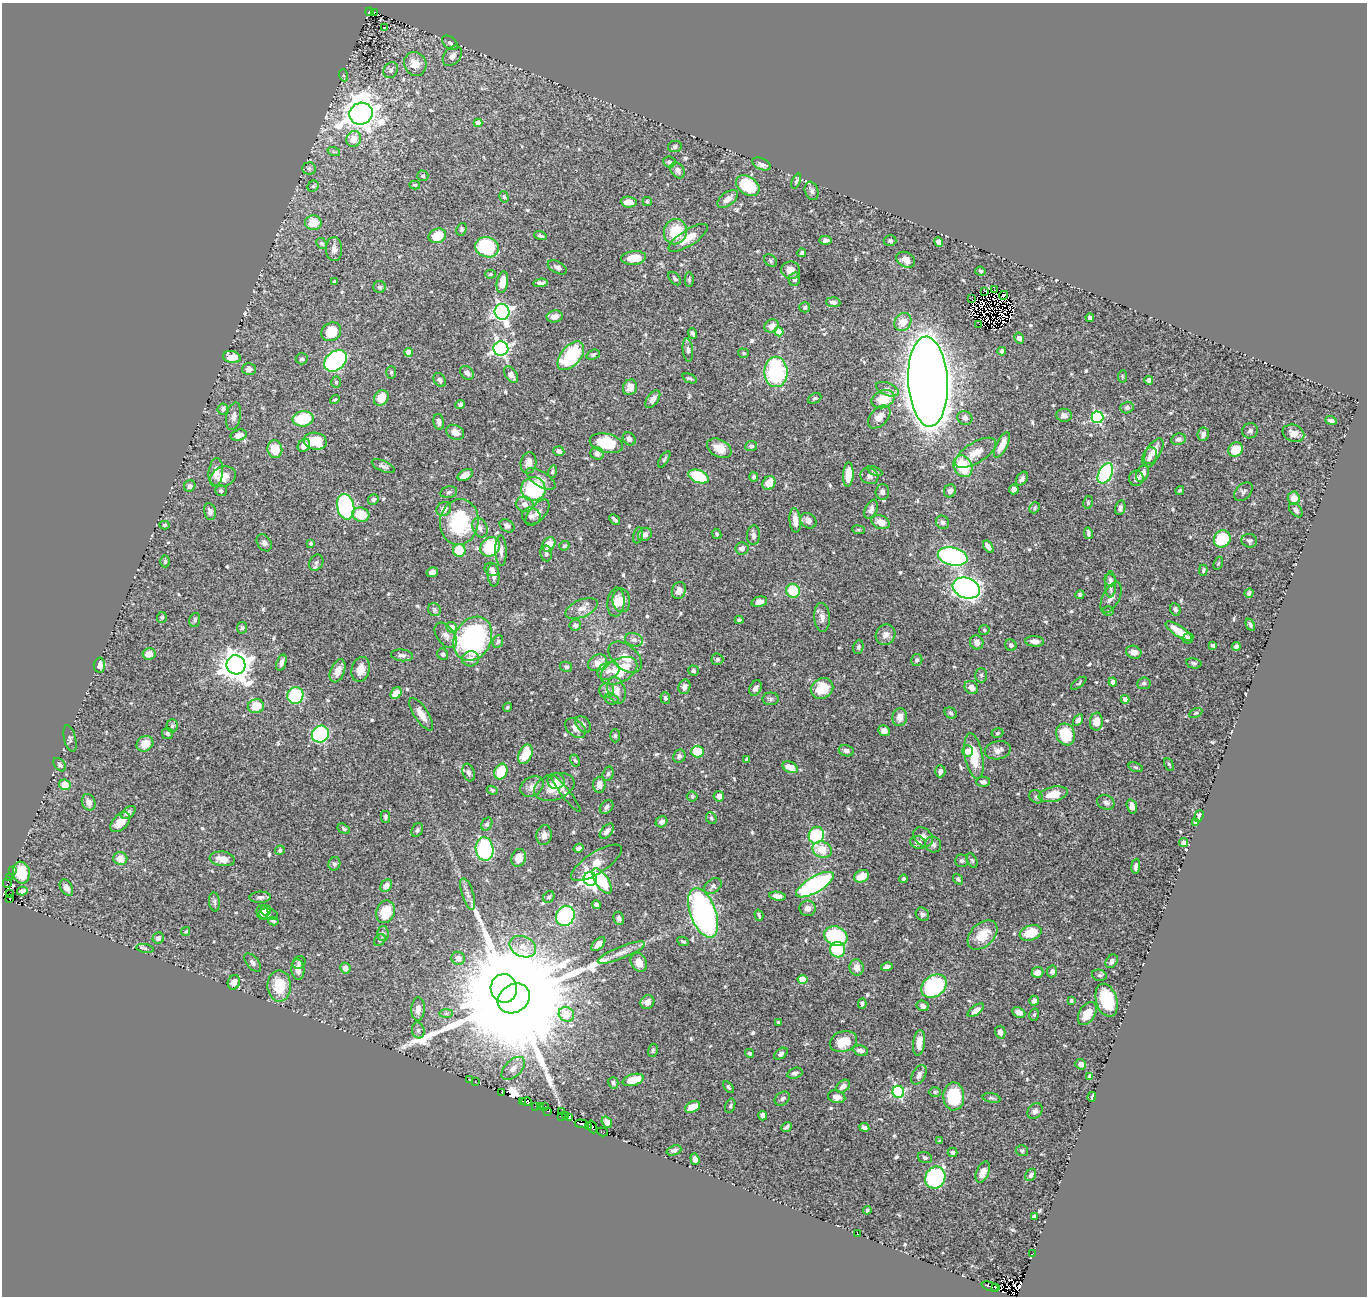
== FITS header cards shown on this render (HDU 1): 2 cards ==
NAXIS1  =                 1365
NAXIS2  =                 1294

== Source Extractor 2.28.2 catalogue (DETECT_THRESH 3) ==
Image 1365 x 1294 px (HDU 1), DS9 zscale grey, 1 PNG px = 1 image px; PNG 1369 x 1298 px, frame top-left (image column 1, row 1294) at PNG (2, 3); each listed source drawn as its Kron ellipse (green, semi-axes under 4 px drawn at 4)
Background 0.532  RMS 0.013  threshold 0.0391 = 3 sigma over >= 5 px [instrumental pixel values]
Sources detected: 630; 16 with non-positive FLUX_AUTO (blend fragments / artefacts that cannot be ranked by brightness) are neither listed nor drawn; of the other 614, the 500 brightest by FLUX_AUTO listed and drawn (114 fainter detections omitted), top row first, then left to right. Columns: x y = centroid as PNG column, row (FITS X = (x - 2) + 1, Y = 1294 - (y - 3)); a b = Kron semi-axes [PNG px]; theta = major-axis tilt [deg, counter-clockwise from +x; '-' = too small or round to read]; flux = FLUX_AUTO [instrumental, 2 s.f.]
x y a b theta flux
369 12 4 3 - 23
375 12 3 2 - 11
385 28 3 2 - 1.6
450 43 9 5 -38 2.4
452 56 11 8 49 4.3
415 64 12 11 - 13
391 70 8 7 - 3.3
343 75 6 4 -71 1.3
361 114 12 11 - 1400
478 123 4 4 - 9.7
354 139 8 7 - 9.9
675 147 7 5 10 2.2
334 152 6 4 -18 1.3
669 162 6 5 - 1.9
761 164 10 5 -23 4.1
309 168 7 6 - 2.1
678 170 8 6 -55 3.9
423 176 6 5 - 1.5
796 181 8 4 68 1.7
415 185 5 4 - 1.3
313 186 6 5 - 1.3
748 186 13 8 -34 45
812 191 9 6 -71 2.8
504 197 6 4 -74 1.4
728 199 12 6 36 6.7
647 201 5 4 - 1.5
629 202 8 5 -7 8.8
313 223 8 7 - 15
461 229 6 5 - 1.6
675 232 13 11 71 29
437 236 9 7 21 19
540 236 6 4 -18 2
688 238 23 8 32 14
825 240 6 4 1 3.1
890 241 6 5 - 1.7
939 242 5 4 - 4.5
322 243 6 5 - 1.7
487 247 12 10 -16 65
334 249 12 8 -88 5.2
802 253 4 3 - 2.4
634 258 12 7 6 15
906 260 10 7 -30 6.2
770 261 7 5 -47 1.8
557 267 10 6 -28 3.4
791 270 9 9 - 6.7
980 271 5 4 - 1.5
491 274 5 4 - 1.5
675 279 8 5 -49 2.3
795 279 7 5 78 2.7
689 280 7 4 88 1.4
335 282 4 3 - 1.8
502 282 11 5 80 15
540 283 7 4 5 3.4
380 287 6 6 - 2.2
995 290 2 2 - 1.5
984 291 3 2 - 2.1
1003 295 5 2 - 1.7
972 299 2 2 - 3.8
833 302 7 5 -5 3.7
805 307 5 5 - 1.9
502 312 8 7 - 320
555 316 8 6 10 5.4
1090 318 4 4 - 3.7
903 322 9 8 - 11
979 324 2 2 - 1.4
771 326 7 6 - 6.4
331 332 10 8 36 24
779 332 4 4 - 17
693 333 5 3 - 2.2
1019 338 6 4 -57 3.7
501 348 7 7 - 270
688 350 12 5 -83 2.9
1002 351 4 4 - 2.2
408 352 4 4 - 16
743 353 5 4 - 1.5
593 355 7 4 21 1.6
571 356 17 9 49 69
232 357 9 6 -12 12
302 359 6 5 - 1.8
335 361 12 9 41 150
249 369 7 6 - 4
391 372 6 5 - 1.4
776 372 15 11 -90 86
467 373 7 6 - 3.9
511 375 9 5 -55 6.5
1122 376 6 4 85 1.3
690 378 7 4 -23 1.7
440 380 7 5 -54 2.8
1149 380 4 4 - 4.8
336 382 5 5 - 1.7
928 382 45 19 -87 4600
630 387 8 7 - 7.3
887 389 12 6 -22 3.7
381 398 8 7 - 13
815 398 7 4 27 1.7
653 399 10 5 54 5
883 399 12 8 23 22
335 400 5 4 - 1.4
460 405 5 4 - 2.2
1127 408 7 5 17 2.6
223 409 5 5 - 2.8
1064 415 7 6 - 3.9
234 416 14 7 78 4.2
879 417 13 8 47 9
1097 417 6 6 - 110
965 418 7 6 - 3.2
303 419 10 7 8 41
1331 421 5 4 - 3.7
439 422 8 5 -76 3.3
1250 431 8 7 - 2.4
455 432 9 7 -28 6
1293 433 11 8 -23 6.8
1203 434 7 5 81 3.8
239 435 8 5 16 7.6
629 439 7 6 - 3.6
1178 439 7 5 12 3.4
315 441 11 8 -10 28
606 443 17 9 -13 35
304 445 7 5 52 8.8
1002 445 14 5 63 9.2
751 446 6 5 - 2.2
719 448 13 8 -29 12
275 449 9 7 -83 18
1236 449 7 7 - 21
559 451 5 5 - 4.1
1154 451 14 7 57 10
597 453 7 6 - 3.7
975 453 23 10 32 12
1150 457 10 7 71 4.8
664 459 9 4 58 1.5
529 463 11 7 78 6.3
383 466 12 5 -24 3
963 466 11 9 -63 33
875 471 8 4 -25 1.5
216 472 14 7 85 9.8
552 472 6 4 72 1.3
1105 473 11 6 62 120
1143 473 9 6 63 6.9
848 474 12 5 87 14
465 475 8 5 29 6.8
699 476 10 6 -23 44
869 476 9 8 - 3.6
223 477 13 10 21 11
754 477 4 4 - 1.6
1136 478 8 7 - 4.1
541 479 17 7 -32 5.8
1022 479 7 5 56 3.1
769 483 7 6 - 13
190 486 6 5 - 2.5
533 489 12 12 - 82
1014 489 5 5 - 6.9
1180 490 5 4 - 1.4
221 491 6 5 - 2
950 491 7 6 - 3.3
449 492 8 5 12 2.2
882 492 8 7 - 3.2
1243 492 11 7 46 2.6
1294 498 6 6 - 8.2
373 499 5 5 - 2.5
1088 502 6 5 - 1.3
525 504 9 7 -12 5.6
346 507 13 8 -77 110
1035 508 6 5 - 1.6
1120 508 7 5 79 3
444 509 8 6 37 5.9
871 509 10 6 67 4
1296 510 8 5 -48 2.6
210 511 9 6 -80 4.1
537 513 16 8 49 5.2
361 515 9 7 -16 19
531 516 9 8 - 3.1
614 519 6 3 -44 2
795 520 12 5 -85 7.7
808 521 9 7 -40 4.6
459 522 23 19 82 68
880 522 9 6 -22 7.7
942 522 7 6 - 2.5
165 525 5 4 - 1.4
507 526 8 6 -35 3
480 528 10 7 -67 4
859 530 6 4 -6 1.3
1088 533 6 3 -80 2.2
645 534 7 6 - 3.9
717 534 5 4 - 1.3
638 535 8 4 79 1.8
754 535 10 6 87 3.7
1222 539 9 8 - 38
1249 541 8 7 - 2.2
264 543 9 6 -57 3.2
311 544 4 3 - 1.4
549 544 8 6 53 10
564 546 5 4 - 1.6
490 547 10 9 - 56
988 547 7 4 -55 3.6
742 548 7 6 - 4.4
459 550 6 6 - 26
501 551 15 5 -88 4.6
546 553 8 6 -82 2
953 556 15 8 -13 240
165 561 6 4 90 1.8
316 563 8 6 57 2.5
1218 563 7 4 69 1.3
492 569 7 6 - 3.1
1203 570 5 3 - 1.4
432 572 6 5 - 4.6
494 575 11 6 -86 4.6
1110 580 6 5 - 2.6
1110 585 13 5 89 4.8
966 588 14 10 -21 400
679 590 9 6 70 7
793 591 7 7 - 27
1249 593 5 3 - 1.9
1080 595 4 4 - 1.7
1111 598 16 8 63 6.3
621 600 12 8 -83 8.1
616 602 14 8 84 7.9
759 602 8 5 13 4.3
581 609 17 8 22 7.7
1175 609 6 5 - 2.5
434 610 7 6 - 1.8
1108 611 5 5 - 1.5
162 617 5 5 - 1.4
822 617 14 7 -86 5.3
195 620 7 5 73 2.1
739 620 4 4 - 1.6
575 625 6 5 - 3
1250 625 6 3 -64 2
452 627 5 5 - 7.4
242 628 6 5 - 1.7
984 630 5 4 - 1.4
1179 631 15 5 -33 16
446 635 14 8 -53 5.7
885 635 10 9 - 5.8
1188 638 6 4 43 2.3
473 639 23 18 62 170
634 640 9 6 -16 3.4
498 641 6 5 - 1.8
1035 641 9 5 -4 5.3
977 642 7 6 - 4.6
1011 645 6 5 - 2.3
1213 645 4 3 - 1.7
1236 646 4 4 - 2.6
858 647 7 5 74 1.8
1134 652 8 6 -20 5.3
149 654 6 5 - 7
443 654 6 5 - 2.2
402 655 11 6 -5 3.1
625 657 19 12 -41 13
471 659 8 7 - 5.4
717 659 6 5 - 1.9
917 660 6 5 - 2.6
281 662 8 4 73 3.3
597 663 10 7 31 9.8
1194 663 7 5 -11 1.8
99 665 7 5 88 7.1
236 665 9 9 - 1300
566 667 6 5 - 1.9
361 669 13 9 75 8.9
338 671 12 7 67 6.9
608 671 11 8 22 6.7
619 671 20 11 28 30
693 671 5 5 - 1.9
981 675 7 6 - 1.9
1113 682 4 4 - 3.2
1079 683 9 4 36 1.4
1144 683 7 5 7 2.2
684 687 7 6 - 4.2
971 687 7 6 - 5.9
756 688 8 5 63 3.4
822 689 11 10 - 21
607 690 7 7 - 3.3
616 690 13 8 -74 8.7
396 693 6 5 - 9.9
295 695 8 8 - 56
665 698 5 4 - 2.3
611 699 7 5 -17 2.1
771 699 8 6 0 2.2
1125 699 4 4 - 5.5
256 706 8 7 - 18
507 707 5 4 - 1.3
951 713 6 5 - 1.8
1196 713 7 4 27 1.4
421 714 19 7 -57 8.5
900 717 9 7 78 6.8
1078 720 6 4 58 3.3
1096 722 9 6 83 11
583 724 9 6 -52 3.3
172 726 6 5 - 1.8
575 728 12 8 -41 6.4
884 731 6 5 - 4.6
167 733 5 5 - 2.2
997 733 6 4 18 1.4
320 734 9 8 - 110
1066 734 11 9 -69 30
615 736 7 5 -90 1.7
70 739 13 6 -76 2
145 744 9 7 34 10
998 750 13 9 11 5.9
698 751 6 6 - 24
846 751 7 5 -12 3.3
967 751 6 5 - 5.9
525 754 10 6 65 20
679 756 7 6 - 2.2
974 756 23 9 -79 25
747 759 4 3 - 1.5
575 760 6 4 -61 1.4
1169 764 6 4 -62 1.3
60 765 7 5 -51 2
790 767 8 5 -24 12
1136 767 7 4 -19 1.4
940 771 6 5 - 3.5
469 772 9 5 -73 2.8
501 772 8 6 68 27
608 774 7 5 73 1.8
556 781 8 8 - 4.2
983 782 6 5 - 2.9
65 785 6 5 - 13
599 785 8 6 86 6.5
532 786 12 9 31 5.8
554 787 21 13 18 17
492 790 5 4 - 1.6
566 794 23 4 -52 2.8
1053 794 15 7 13 16
692 796 5 5 - 1.8
719 796 5 5 - 4
1036 797 7 6 - 2
89 802 8 6 -69 5.4
1106 802 9 7 -24 3.2
1132 806 7 5 -73 6.5
607 807 8 5 49 3.1
128 812 8 5 36 3.4
1199 816 6 3 73 2.1
385 817 6 4 -79 1.8
711 818 6 5 - 1.8
120 822 12 7 44 10
662 822 6 5 - 4.2
1195 823 4 3 - 1.4
487 824 7 5 59 2
344 829 7 4 -31 1.6
417 830 7 5 62 1.9
607 831 9 5 49 4.2
544 835 10 7 78 5.2
816 835 8 7 - 65
923 837 11 8 -43 5.6
918 842 8 6 -24 4.5
1184 843 4 4 - 4.3
933 844 8 7 - 2.9
578 848 5 4 - 2.4
485 849 12 9 -81 100
280 850 5 4 - 1.5
822 850 10 8 -21 17
519 858 9 7 73 9.4
120 859 7 6 - 11
222 859 13 7 -7 9
972 860 7 5 -62 1.6
962 861 6 6 - 2.1
596 863 29 10 33 14
334 864 7 5 64 1.9
1136 866 7 4 85 3.1
12 871 3 2 - 2.4
21 873 11 8 -81 26
862 876 7 6 - 13
10 878 3 2 - 7.3
590 879 7 6 - 290
904 879 4 4 - 2.2
958 879 6 4 -50 1.8
602 881 14 6 -57 42
8 882 5 3 - 6.2
815 885 21 8 30 170
386 886 7 5 54 7.1
713 886 10 6 38 2.8
66 888 9 6 -59 5.5
22 891 5 4 - 3.1
9 893 2 2 - 7.1
468 894 16 6 -73 4.8
777 896 8 4 -8 4.6
260 897 10 5 3 2.6
549 897 6 5 - 1.8
10 899 3 2 - 12
214 902 9 5 -84 2.1
596 905 4 4 - 2.6
808 908 8 7 - 4.4
266 910 5 5 - 4.7
385 912 11 9 67 22
263 913 7 6 - 4.9
703 913 26 13 -70 270
268 914 10 5 -11 2.4
922 914 7 6 - 2.6
759 915 5 3 - 1.7
565 916 10 9 - 100
619 918 7 5 -74 2.6
273 921 5 3 - 1.6
186 932 5 4 - 1.3
383 933 7 6 - 2.4
1031 933 11 7 19 20
982 935 17 11 43 20
836 936 12 9 -20 77
158 938 5 5 - 3.9
380 940 6 5 - 2
683 941 6 3 -25 1.6
598 944 8 5 45 4.8
523 947 14 10 -24 9.6
145 948 9 4 -10 2
838 950 8 7 - 33
621 953 25 6 22 7.8
458 958 6 6 - 5.5
1112 961 7 5 53 3.7
299 962 7 6 - 2.5
639 962 10 7 -62 8
253 963 11 6 -51 2.9
857 967 8 7 - 7
887 967 6 4 13 3.7
345 968 5 5 - 4.7
298 969 10 6 -85 7.2
1052 971 6 5 - 3.2
1037 972 6 5 - 6.5
1099 975 7 5 -14 1.6
803 979 5 4 - 17
234 982 7 6 - 9
279 986 15 11 -89 28
934 986 14 10 36 100
504 988 14 13 - 5400
514 998 17 14 34 53000
1106 1000 17 10 -73 38
1034 1001 5 4 - 3.9
1071 1001 3 3 - 1.5
647 1002 7 6 - 5.9
862 1003 5 4 - 2
923 1006 6 5 - 2.7
418 1009 12 7 86 7.6
976 1010 9 4 36 6.4
1019 1012 7 5 -26 6.5
1087 1013 12 8 60 15
446 1014 7 4 1 1.8
566 1014 8 7 - 17
1034 1015 6 4 74 1.5
779 1022 4 3 - 1.6
418 1030 8 6 -76 2.5
1000 1032 6 5 - 4.8
843 1042 14 10 16 19
919 1043 13 6 83 8.5
653 1050 6 5 - 1.5
861 1051 8 5 -13 4.2
749 1053 4 4 - 1.5
781 1054 7 5 37 2.9
1081 1064 5 5 - 4.9
513 1068 14 8 45 7.5
795 1073 8 5 17 2.8
919 1075 11 6 62 5.1
1090 1076 4 4 - 4.2
470 1080 2 2 - 3.1
633 1080 11 5 17 19
475 1082 2 2 - 1.5
613 1083 6 5 - 2
843 1086 7 5 45 5.6
728 1087 7 3 -55 1.3
501 1092 4 2 - 7.9
898 1092 6 6 - 110
935 1092 6 5 - 1.5
954 1096 14 10 -88 49
837 1097 9 6 -15 6.6
1092 1097 5 2 - 1.4
991 1098 9 4 -10 1.9
782 1099 8 6 35 3
522 1101 2 2 - 13
527 1101 5 4 - 6.5
536 1106 3 2 - 7.6
545 1106 3 2 - 9.9
730 1106 7 4 72 1.4
540 1107 4 3 - 17
693 1107 8 5 26 8.1
548 1111 3 2 - 6.8
561 1111 3 2 - 1.7
1035 1111 9 6 47 2.9
562 1116 4 2 - 10
566 1116 3 2 - 4.9
763 1116 4 4 - 4.9
569 1118 4 2 - 2
607 1122 6 4 -56 5.3
581 1124 7 3 -6 51
588 1126 4 3 - 17
593 1127 6 3 -69 53
786 1127 6 3 41 1.9
864 1127 5 4 - 2.7
602 1132 6 3 -19 5.4
940 1141 4 4 - 1.3
674 1150 7 4 19 2.3
1022 1151 6 5 - 1.5
953 1152 5 5 - 2
925 1158 7 5 -19 2
695 1159 6 4 -71 3.7
983 1172 11 6 67 7.7
1031 1175 7 5 59 2.5
935 1178 11 9 61 130
867 1210 4 4 - 2
1034 1216 4 4 - 2.2
857 1234 3 2 - 2.3
1033 1253 3 2 - 1.3
990 1286 9 3 -19 28
995 1287 4 3 - 3
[114 fainter detections neither listed nor drawn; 16 non-positive-flux detections neither listed nor drawn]